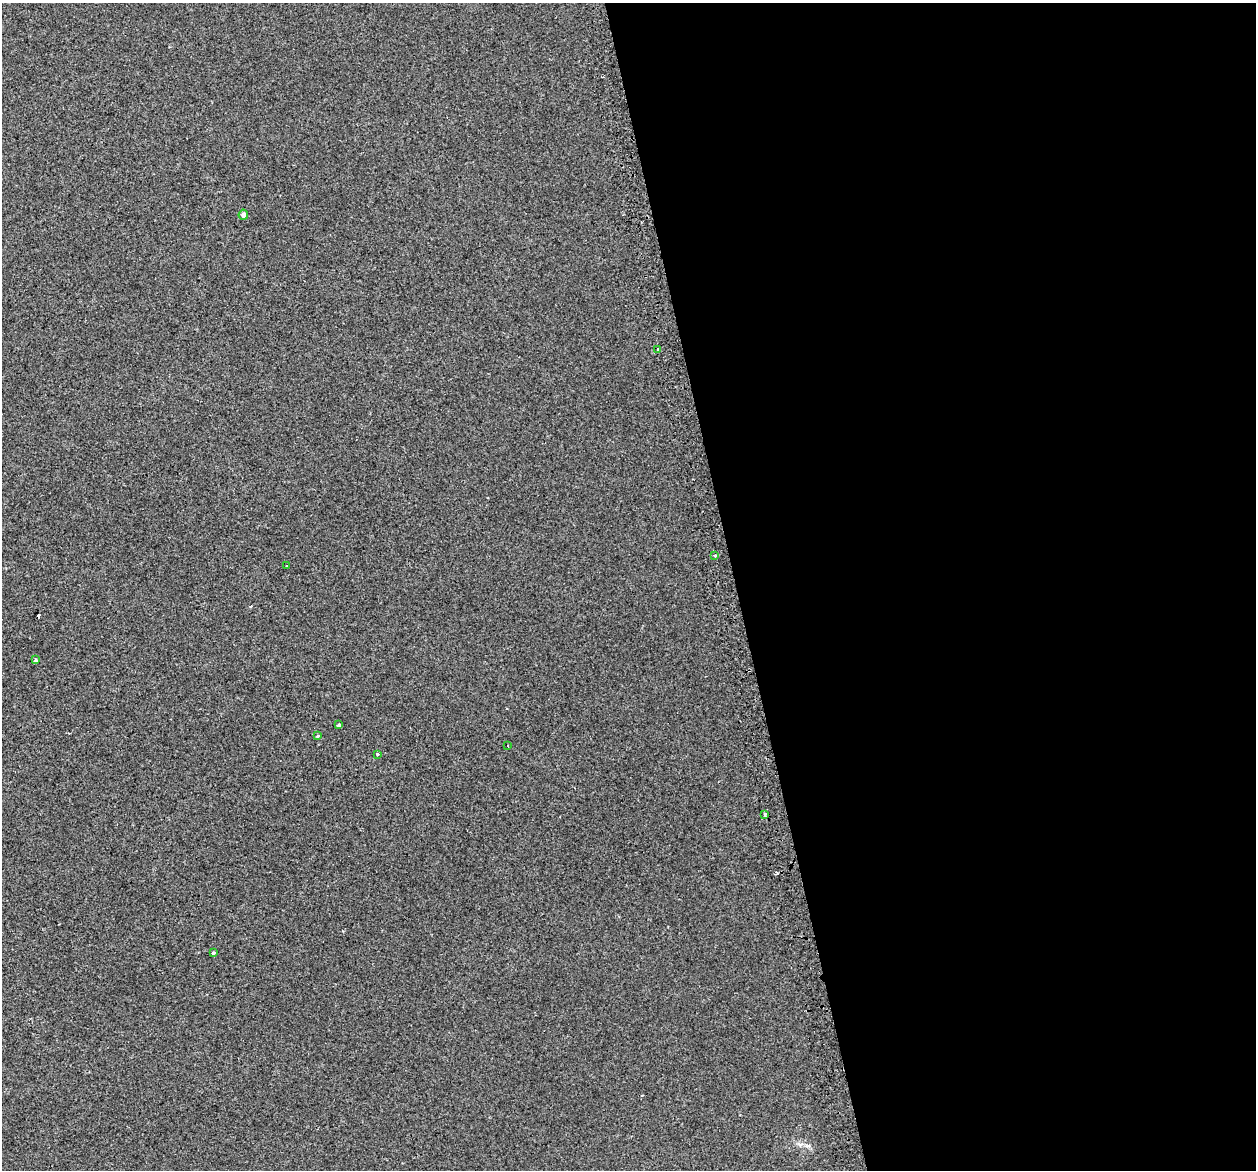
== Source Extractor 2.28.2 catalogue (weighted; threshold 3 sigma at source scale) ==
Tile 8 of 4 x 4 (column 4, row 2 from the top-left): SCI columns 3790-5043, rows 2436-3603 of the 5073 x 4815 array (HDU 1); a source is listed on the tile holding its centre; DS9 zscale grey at full resolution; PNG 1258 x 1172 px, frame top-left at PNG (2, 3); each listed source drawn as its Kron ellipse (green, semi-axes under 4 px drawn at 4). Shown black and unused: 41% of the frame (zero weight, under 2 of 3 exposures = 2% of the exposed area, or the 3 px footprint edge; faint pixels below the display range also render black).
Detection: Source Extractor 2.28.2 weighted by HDU 2 'WHT'; one run over the whole footprint, this tile lists its part. Background 0.00221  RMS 0.0046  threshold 0.0207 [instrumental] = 3 sigma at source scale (4.5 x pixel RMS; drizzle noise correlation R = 1.50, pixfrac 1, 0.0396/0.0396 arcsec/px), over >= 5 px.
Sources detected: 14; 3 cosmic-ray / hot-pixel residue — neither listed nor drawn; the other 11 listed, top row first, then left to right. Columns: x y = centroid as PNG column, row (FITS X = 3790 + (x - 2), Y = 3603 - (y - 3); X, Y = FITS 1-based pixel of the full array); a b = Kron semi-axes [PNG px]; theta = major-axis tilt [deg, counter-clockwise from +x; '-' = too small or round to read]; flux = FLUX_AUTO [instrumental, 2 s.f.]
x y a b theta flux
243 215 5 5 - 1.4
658 349 3 3 - 0.97
715 555 3 3 - 2.4
287 566 3 2 - 0.53
35 660 4 3 - 1.4
339 725 3 3 - 2
318 736 3 3 - 0.6
508 745 3 2 - 0.54
377 754 3 2 - 0.68
765 814 3 3 - 0.79
213 953 4 3 - 1.5